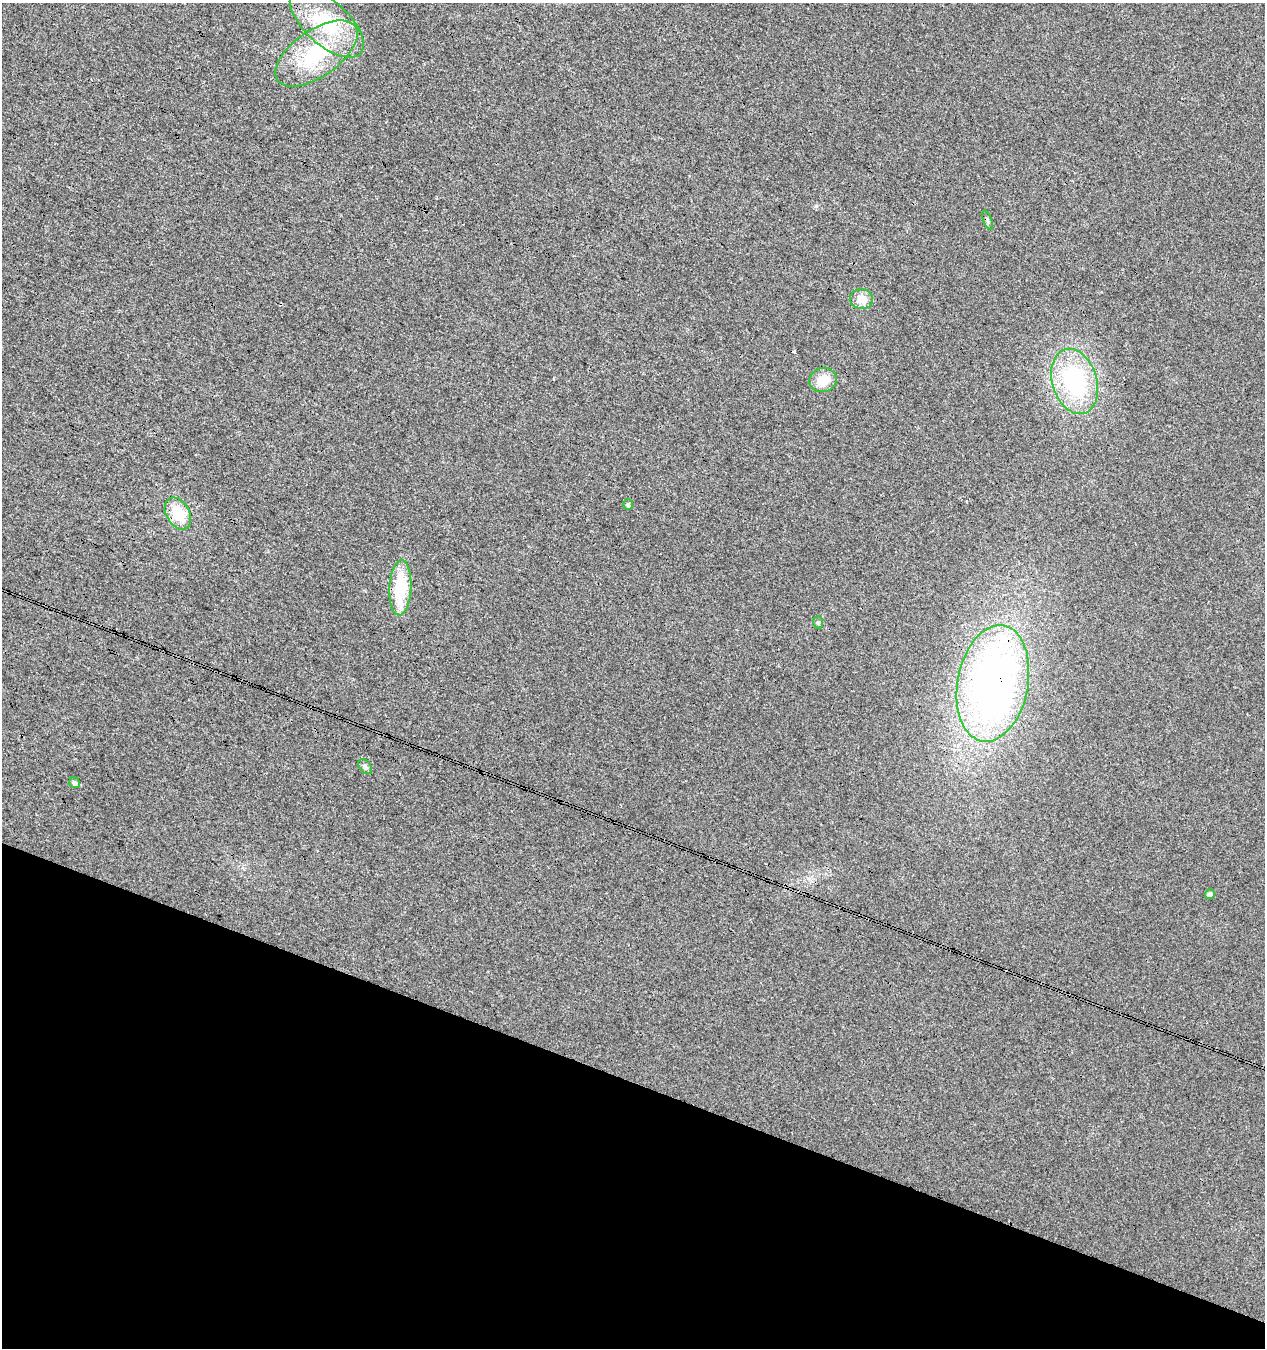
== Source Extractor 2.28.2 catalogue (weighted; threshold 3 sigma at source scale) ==
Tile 15 of 4 x 4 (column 3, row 4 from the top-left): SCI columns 2806-4068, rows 2-1347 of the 5549 x 5394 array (HDU 1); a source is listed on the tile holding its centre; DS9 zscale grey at full resolution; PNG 1267 x 1350 px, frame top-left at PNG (2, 3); each listed source drawn as its Kron ellipse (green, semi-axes under 4 px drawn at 4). Shown black and unused: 20% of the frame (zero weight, under 3 of 4 exposures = <1% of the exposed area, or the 3 px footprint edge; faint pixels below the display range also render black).
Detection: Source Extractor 2.28.2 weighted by HDU 2 'WHT'; one run over the whole footprint, this tile lists its part. Background 0.00855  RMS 0.0049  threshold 0.0222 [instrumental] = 3 sigma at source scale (4.5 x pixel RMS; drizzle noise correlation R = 1.50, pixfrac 1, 0.0396/0.0396 arcsec/px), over >= 5 px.
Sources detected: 16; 2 cosmic-ray / hot-pixel residue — neither listed nor drawn; the other 14 listed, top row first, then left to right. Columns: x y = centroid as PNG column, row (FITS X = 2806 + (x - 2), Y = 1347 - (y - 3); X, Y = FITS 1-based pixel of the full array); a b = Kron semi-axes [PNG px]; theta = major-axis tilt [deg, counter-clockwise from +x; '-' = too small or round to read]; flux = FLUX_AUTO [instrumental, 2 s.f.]
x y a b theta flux
327 23 46 22 -42 31
316 53 47 23 35 39
988 220 10 4 -70 0.93
861 299 11 10 - 5.3
823 380 14 12 15 8.3
1075 381 33 22 -73 55
628 505 5 5 - 0.91
178 513 17 11 -60 13
400 588 28 11 87 24
818 622 6 5 - 0.72
993 683 59 35 79 230
365 767 8 5 -51 1.2
74 783 6 5 - 1.5
1210 894 5 5 - 1.6
Overlapping masked pixels (flux is a lower limit): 1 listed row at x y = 993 683
Unlisted compact peaks at least as high as the median listed source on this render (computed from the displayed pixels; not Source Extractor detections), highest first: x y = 816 206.